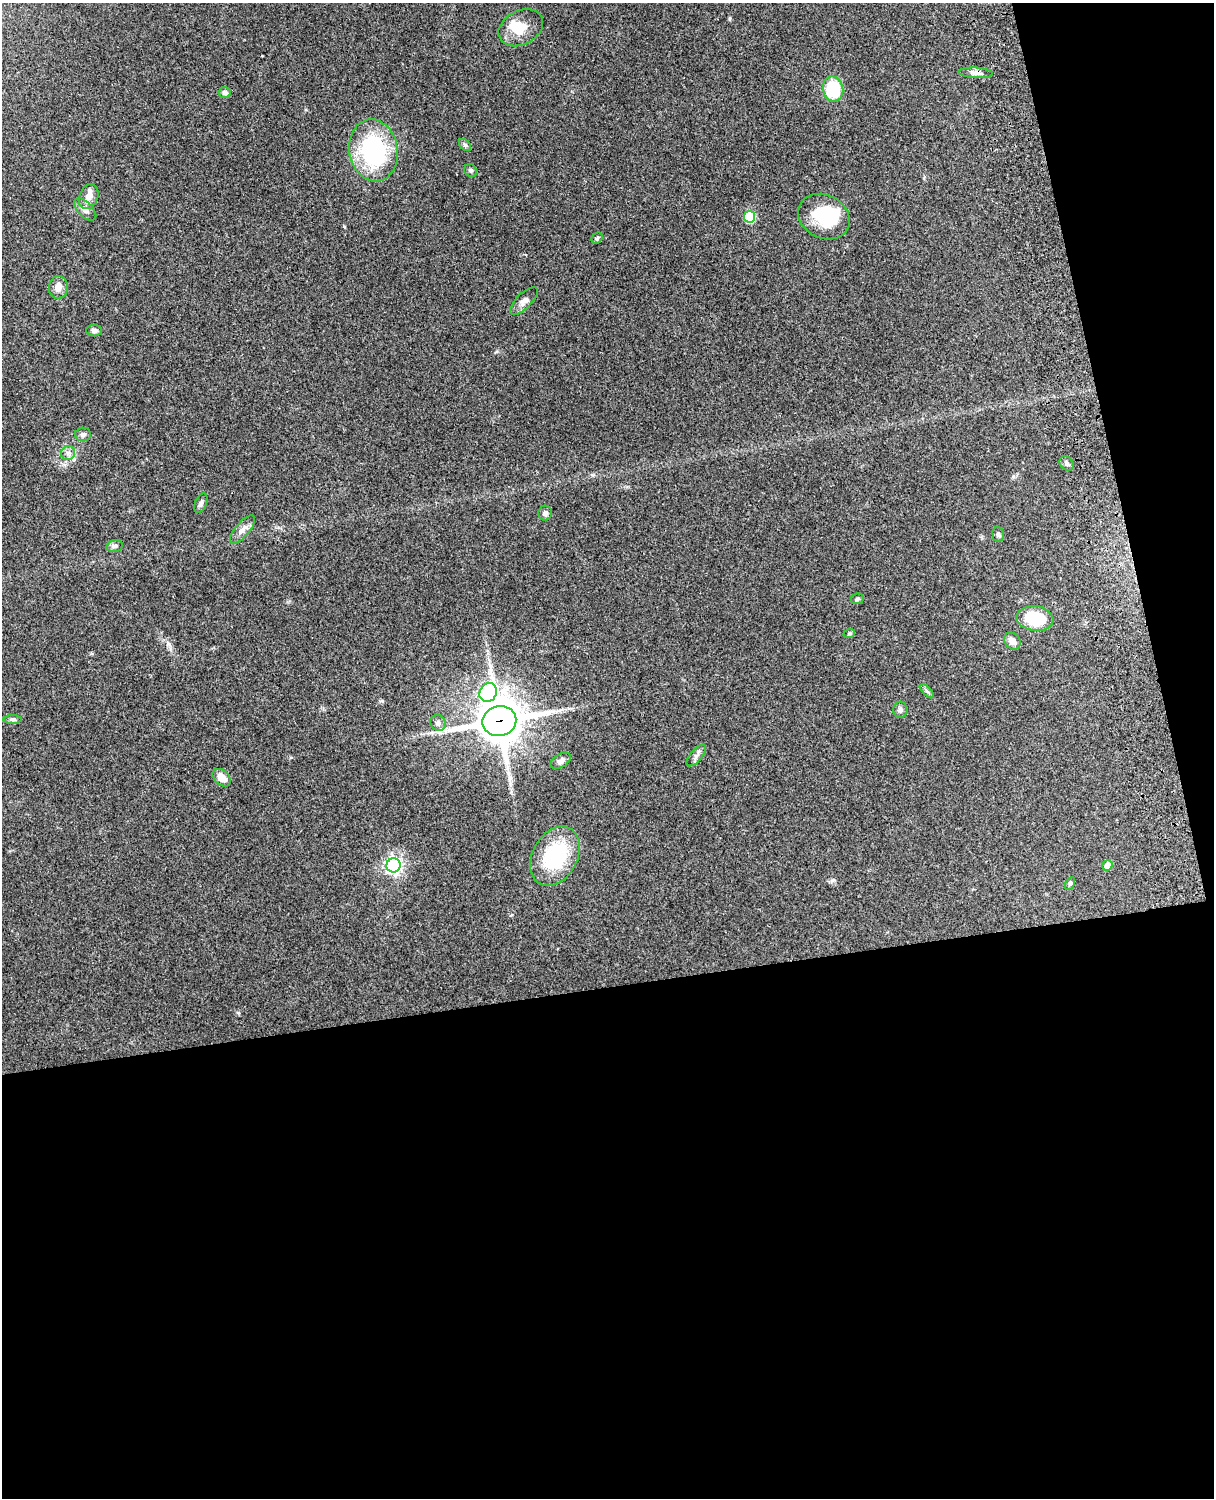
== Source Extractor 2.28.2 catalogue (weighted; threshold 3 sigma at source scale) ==
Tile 12 of 4 x 3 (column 4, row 3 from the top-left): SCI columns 3756-4967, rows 165-1660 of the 5088 x 4928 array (HDU 1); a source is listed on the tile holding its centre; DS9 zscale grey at full resolution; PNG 1216 x 1500 px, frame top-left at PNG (2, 3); each listed source drawn as its Kron ellipse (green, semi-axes under 4 px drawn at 4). Shown black and unused: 39% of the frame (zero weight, under 3 of 4 exposures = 6% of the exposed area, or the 3 px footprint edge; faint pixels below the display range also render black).
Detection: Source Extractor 2.28.2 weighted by HDU 2 'WHT'; one run over the whole footprint, this tile lists its part. Background 0.264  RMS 0.0089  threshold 0.0402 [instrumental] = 3 sigma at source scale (4.5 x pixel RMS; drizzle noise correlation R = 1.50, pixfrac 1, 0.05/0.05 arcsec/px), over >= 5 px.
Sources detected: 42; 2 inside a brighter object's white glare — neither listed nor drawn; the other 40 listed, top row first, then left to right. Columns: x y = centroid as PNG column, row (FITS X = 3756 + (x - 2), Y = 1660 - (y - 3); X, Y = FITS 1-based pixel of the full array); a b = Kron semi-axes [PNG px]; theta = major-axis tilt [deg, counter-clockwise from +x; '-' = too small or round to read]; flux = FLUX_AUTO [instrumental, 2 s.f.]
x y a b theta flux
521 28 23 17 28 18
976 73 17 5 -3 4.2
833 89 12 10 -75 42
225 92 6 5 - 3
465 145 7 4 -45 1.6
373 150 31 24 -80 96
470 170 7 6 - 2
89 196 13 9 68 7.7
85 209 14 7 -44 4.7
750 217 6 5 - 48
824 217 27 21 -27 41
597 238 6 5 - 1.5
58 287 11 9 88 6.3
524 301 18 7 44 5
94 331 8 5 0 2.8
83 434 8 7 - 2.4
68 453 7 7 - 3.2
1067 463 8 6 -48 2.6
201 503 10 5 67 2.5
545 513 7 7 - 2.8
242 530 17 7 50 6
998 534 7 5 -86 1.9
115 546 8 6 14 2.2
857 599 6 5 - 1.8
1035 618 18 12 -8 33
849 634 6 4 19 1.2
1012 641 9 7 -46 5.7
927 691 9 3 -44 1.6
488 692 9 8 - 120
900 710 8 7 - 2.7
12 719 9 4 0 1.9
499 721 17 15 11 2600
438 723 8 7 - 3.4
696 756 13 6 49 3.4
561 761 11 6 29 3.6
222 778 10 7 -42 8.7
555 856 32 22 62 67
394 865 7 7 - 290
1107 866 5 5 - 7.9
1070 883 7 4 63 1.4
Overlapping masked pixels (flux is a lower limit): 1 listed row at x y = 499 721
Unlisted compact peaks at least as high as the median listed source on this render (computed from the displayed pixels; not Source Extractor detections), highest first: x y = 344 226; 382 701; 832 880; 238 1013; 593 475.